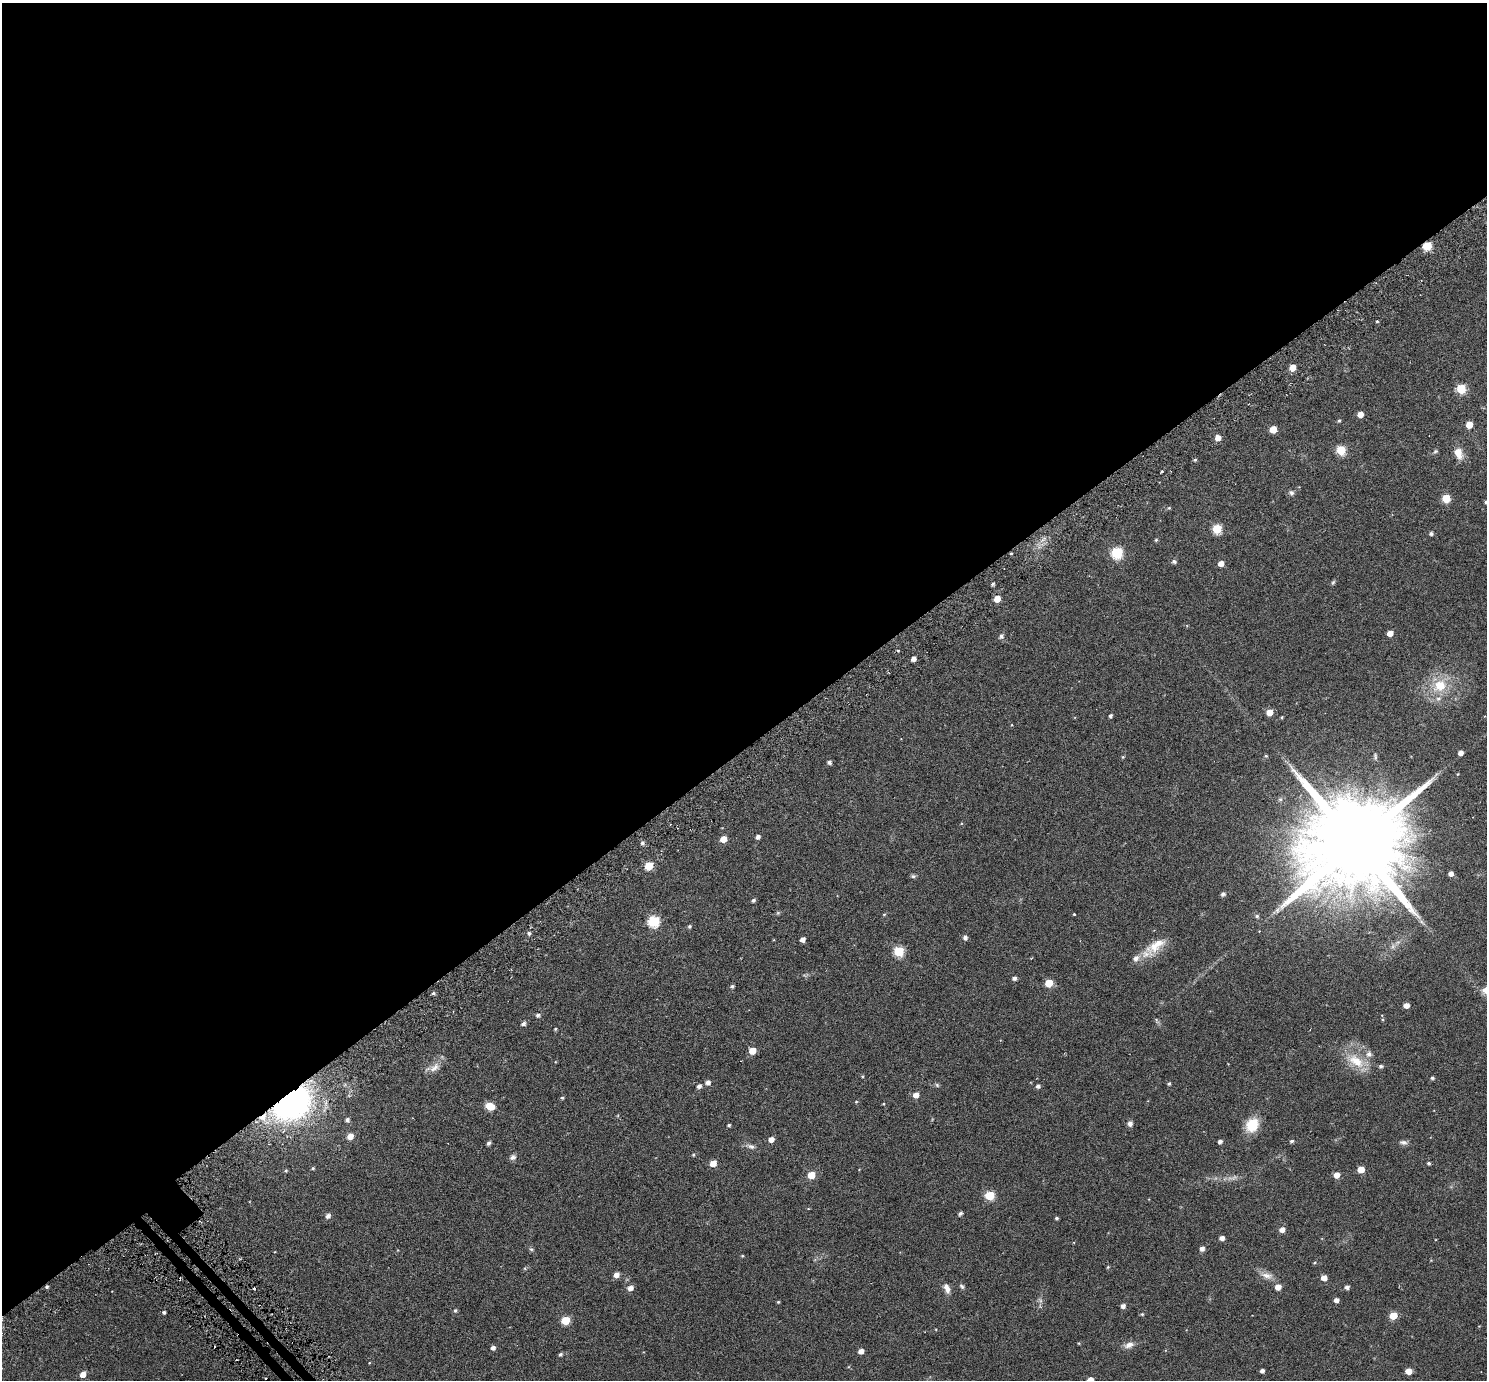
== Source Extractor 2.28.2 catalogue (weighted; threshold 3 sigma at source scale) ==
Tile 2 of 4 x 4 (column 2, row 1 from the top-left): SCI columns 1552-3036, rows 4345-5722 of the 6069 x 6069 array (HDU 1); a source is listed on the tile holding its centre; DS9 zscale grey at full resolution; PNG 1489 x 1382 px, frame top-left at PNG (2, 3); no overlay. Shown black and unused: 55% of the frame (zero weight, under 3 of 6 exposures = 3% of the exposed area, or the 3 px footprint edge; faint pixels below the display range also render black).
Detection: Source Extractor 2.28.2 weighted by HDU 2 'WHT'; one run over the whole footprint, this tile lists its part. Background 0.032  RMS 0.0083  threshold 0.0339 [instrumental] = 3 sigma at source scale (4.09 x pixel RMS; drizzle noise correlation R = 1.36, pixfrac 0.8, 0.05/0.05 arcsec/px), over >= 5 px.
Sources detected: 158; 3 too faint to see at this stretch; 2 cosmic-ray / hot-pixel residue — not listed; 4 inside a brighter listed object's ellipse — not listed separately; the other 149 listed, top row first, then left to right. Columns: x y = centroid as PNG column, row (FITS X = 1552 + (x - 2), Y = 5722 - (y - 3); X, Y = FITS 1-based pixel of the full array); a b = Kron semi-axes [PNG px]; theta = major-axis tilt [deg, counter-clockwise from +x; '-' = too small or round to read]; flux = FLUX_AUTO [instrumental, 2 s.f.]
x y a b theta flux
1427 246 6 5 - 24
1377 321 3 3 - 0.81
1293 368 5 5 - 7.6
1461 389 6 5 - 32
1360 414 5 5 - 6.5
1339 421 5 4 - 0.96
1469 425 5 5 - 9.4
1273 429 5 5 - 11
1218 438 5 5 - 6.8
1341 450 5 5 - 31
1435 451 7 5 37 1.2
1458 453 15 10 -68 7.7
1195 460 5 4 - 0.96
1162 471 3 2 - 0.67
1291 493 8 7 - 1.9
1446 498 5 5 - 23
1486 502 4 3 - 1.2
1169 508 5 4 - 0.81
1217 529 5 5 - 32
1431 534 5 4 - 1.8
1043 539 14 3 39 2.2
1156 540 4 4 - 0.93
1117 553 6 6 - 60
1011 554 3 2 - 0.65
1174 561 5 5 - 1.8
1221 563 5 5 - 5.3
1333 582 7 4 62 1
993 584 4 3 - 1.1
997 599 5 4 - 9.2
1390 633 5 4 - 7
1001 636 6 5 - 2.2
898 650 4 3 - 0.66
913 659 4 4 - 3.5
1440 686 21 17 33 21
1269 712 5 5 - 9.4
1110 716 4 4 - 1.6
1282 717 4 3 - 0.69
1461 753 4 4 - 4
1266 756 5 4 - 0.88
1375 756 10 5 -85 1.4
1123 757 5 4 - 0.76
829 762 4 4 - 2
1457 774 3 3 - 0.56
758 837 4 4 - 2.2
723 839 5 4 - 9.1
642 843 5 5 - 1.7
1356 843 32 22 34 22000
649 866 5 5 - 24
1451 874 4 4 - 3.9
913 876 7 5 -1 1.3
1223 894 5 4 - 2
753 900 4 4 - 1.5
778 913 6 5 - 0.93
884 914 5 3 - 0.69
1074 914 3 3 - 0.92
1257 916 5 5 - 1.3
654 921 6 6 - 60
689 926 5 5 - 1
1259 931 4 3 - 0.54
529 933 5 5 - 1.7
965 937 5 5 - 2.4
803 940 4 4 - 3.6
1155 946 34 13 39 16
1393 946 9 6 75 2.5
899 951 6 5 - 41
1014 978 4 4 - 2.2
1049 983 5 5 - 18
732 986 5 4 - 1.3
433 993 5 4 - 1.3
1406 1005 5 4 - 5.1
538 1015 5 5 - 1.8
1157 1020 10 4 -60 1.4
523 1024 5 4 - 2.1
555 1029 4 3 - 0.7
752 1051 5 5 - 13
1356 1061 32 14 -25 19
435 1067 18 10 34 6.6
862 1076 4 4 - 0.65
1432 1078 5 4 - 1.2
708 1082 5 5 - 3.2
1169 1084 4 4 - 1.1
937 1085 6 5 - 1.1
699 1086 5 5 - 2.6
1038 1086 5 5 - 2.1
916 1095 5 5 - 5.7
562 1098 5 4 - 1
856 1102 4 4 - 0.68
291 1103 30 21 35 220
883 1104 4 3 - 0.54
490 1106 9 6 -18 11
263 1117 11 8 30 8
347 1120 5 5 - 1.9
1130 1123 5 5 - 3.3
729 1125 4 3 - 1.1
1252 1125 13 10 59 22
350 1136 6 5 - 6.5
771 1139 5 5 - 4.5
1292 1141 5 4 - 1.4
1220 1142 4 4 - 2.3
1403 1142 11 6 -6 2.3
489 1143 5 4 - 1.9
751 1146 15 6 -18 3
693 1154 4 4 - 0.97
513 1157 8 7 - 2.3
713 1163 5 5 - 8.5
1429 1163 4 4 - 1.2
313 1168 4 3 - 0.93
1361 1169 5 5 - 11
286 1171 5 4 - 0.79
811 1175 5 5 - 15
1337 1175 5 5 - 6.2
990 1195 5 5 - 34
960 1214 5 4 - 1.7
328 1216 6 5 - 2.8
1057 1218 3 3 - 1.1
1282 1230 5 5 - 4.6
1222 1238 4 4 - 3.6
531 1249 6 5 - 1.2
1202 1249 5 5 - 3.2
275 1252 2 2 - 0.51
742 1256 4 4 - 0.66
1314 1263 5 4 - 0.78
1108 1267 4 4 - 0.7
616 1275 5 5 - 4.6
1267 1275 19 9 -15 5.7
1324 1278 5 5 - 5.5
962 1286 8 5 -50 1.4
1278 1287 5 5 - 6.2
1347 1287 4 4 - 2.4
630 1288 6 5 - 3.8
947 1288 13 8 -65 4.4
254 1289 3 2 - 0.83
1336 1300 4 4 - 3.3
778 1302 3 3 - 0.75
1123 1306 5 4 - 2.8
455 1310 5 5 - 1.3
164 1312 4 3 - 1.4
1142 1314 5 4 - 0.9
1393 1316 5 5 - 14
565 1320 5 5 - 24
1079 1343 4 4 - 0.61
1129 1345 14 8 17 4.4
493 1348 4 4 - 2.5
861 1351 5 4 - 4.9
560 1354 5 4 - 1.4
1262 1371 4 4 - 2.4
1409 1371 5 4 - 8.4
83 1374 5 4 - 6.7
1090 1380 5 4 - 7.7
Overlapping masked pixels (flux is a lower limit): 4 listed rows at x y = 1427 246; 1011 554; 291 1103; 263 1117
Isophote crosses this tile's border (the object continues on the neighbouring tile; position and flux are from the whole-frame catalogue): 2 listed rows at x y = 1486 502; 1090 1380